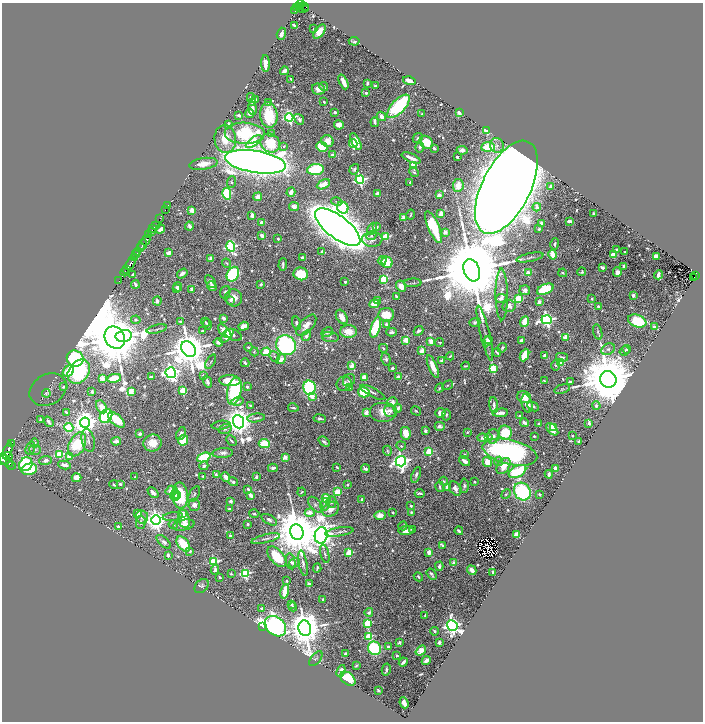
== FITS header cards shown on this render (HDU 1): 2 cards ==
NAXIS1  =                 1402
NAXIS2  =                 1439

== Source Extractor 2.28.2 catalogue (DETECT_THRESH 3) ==
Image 1402 x 1439 px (HDU 1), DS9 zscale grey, zoomed out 1/2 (1 PNG px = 2 x 2 image px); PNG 705 x 724 px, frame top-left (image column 2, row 1438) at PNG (2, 3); each listed source drawn as its Kron ellipse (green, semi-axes under 4 px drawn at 4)
Background 0.533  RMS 0.008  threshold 0.0241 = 3 sigma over >= 5 px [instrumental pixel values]
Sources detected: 970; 56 cannot appear on this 1/2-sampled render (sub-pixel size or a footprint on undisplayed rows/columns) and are neither listed nor drawn; of the other 914, the 500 brightest by FLUX_AUTO listed and drawn (414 fainter detections omitted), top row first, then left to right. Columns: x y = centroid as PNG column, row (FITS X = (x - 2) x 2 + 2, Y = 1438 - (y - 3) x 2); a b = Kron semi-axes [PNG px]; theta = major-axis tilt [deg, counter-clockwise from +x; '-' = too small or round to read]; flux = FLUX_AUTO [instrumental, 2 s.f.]
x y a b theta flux
300 4 5 2 - 360
299 6 2 1 - 130
305 6 2 1 - 5.4
301 7 2 1 - 92
297 8 2 2 - 66
303 8 5 2 - 30
295 11 4 2 - 63
294 25 4 2 - 5.9
313 29 2 2 - 3.5
319 32 8 4 53 22
281 34 6 4 73 12
354 41 5 3 - 5.2
265 64 8 4 -88 21
284 71 4 3 - 14
291 79 4 2 - 3.8
409 81 6 3 -15 25
343 82 8 3 -66 34
367 83 3 2 - 5
375 86 3 2 - 7.2
324 87 4 3 - 3.6
318 89 7 5 -16 14
366 93 2 2 - 7.5
251 98 5 3 - 9.7
256 99 3 2 - 3.7
252 102 3 2 - 2.8
268 102 3 3 - 3.3
324 102 3 2 - 3.3
398 106 15 6 47 220
252 108 7 3 -81 8.6
335 112 4 3 - 4.8
459 112 3 3 - 22
250 113 4 3 - 13
422 114 3 2 - 3
239 115 3 2 - 7.6
269 115 13 8 -83 71
381 116 5 3 - 16
289 117 4 4 - 410
299 119 6 4 -52 5.9
375 122 5 3 - 4.6
228 124 4 3 - 4.3
339 125 5 4 - 13
486 130 3 3 - 87
245 133 20 10 -1 150
271 134 3 2 - 3.9
418 138 5 3 - 3.8
225 139 14 10 -84 40
327 141 6 5 - 17
356 141 9 4 -63 29
254 142 9 3 36 67
426 142 7 6 - 43
270 143 10 9 - 57
353 143 4 3 - 45
497 145 7 6 - 7.3
284 146 4 3 - 3.8
322 147 6 4 -27 56
420 147 5 3 - 4.7
488 147 7 4 6 55
434 148 3 2 - 6.6
462 150 5 4 - 9.2
333 155 4 3 - 13
457 157 3 2 - 6.5
411 158 10 3 -24 18
256 162 31 11 -9 5200
203 164 14 5 9 27
413 166 3 3 - 110
315 169 8 5 7 150
354 169 5 4 - 5.2
414 172 5 4 - 4
360 180 4 4 - 470
231 182 6 4 88 4
410 182 2 2 - 5.4
323 184 7 4 26 20
458 185 6 5 - 22
551 186 3 2 - 8.9
506 187 51 24 63 15000
291 192 5 3 - 10
227 194 6 4 -77 210
378 194 4 4 - 16
439 195 3 2 - 44
258 197 4 4 - 16
337 202 6 3 -12 3
168 205 2 1 - 7
294 206 5 4 - 7.5
343 207 6 5 - 76
537 207 4 2 - 4.8
165 210 3 1 - 9
192 210 3 3 - 48
593 213 3 2 - 2.9
441 214 4 3 - 21
252 215 4 3 - 10
411 215 5 2 - 2.7
160 218 2 1 - 38
404 218 3 3 - 67
569 221 4 2 - 11
261 222 2 2 - 22
541 223 3 2 - 8.5
155 225 3 1 - 71
189 226 4 3 - 7.5
338 227 27 11 -37 8100
377 227 2 2 - 9.7
433 227 17 5 -68 140
153 229 2 1 - 270
160 229 5 3 - 10
372 229 6 3 61 8.9
539 229 3 2 - 3.6
152 231 4 2 - 510
445 232 2 2 - 31
149 235 2 1 - 36
371 235 5 4 - 5.5
262 236 4 3 - 12
386 236 3 3 - 150
278 239 3 2 - 3.4
372 239 10 7 -1 15
146 240 5 2 - 620
143 244 5 2 - 260
555 244 6 3 75 4.7
231 246 5 4 - 420
140 248 3 1 - 220
617 249 3 2 - 4.7
322 251 4 2 - 3.8
137 252 3 1 - 870
625 252 3 2 - 5.7
169 253 3 3 - 18
136 255 2 1 - 63
553 255 5 3 - 33
614 255 4 3 - 39
656 256 3 3 - 19
135 257 3 2 - 33
303 257 3 2 - 5.4
530 257 14 3 12 5.4
211 258 3 3 - 37
382 260 4 4 - 7.2
387 262 6 5 - 48
130 263 7 2 60 750
226 263 5 3 - 2.6
283 264 6 2 87 5.8
624 266 4 3 - 7.7
602 267 4 3 - 7.6
127 269 2 2 - 180
472 270 11 8 -68 58000
125 272 4 2 - 81
582 272 4 4 - 4.2
617 272 5 4 - 15
528 273 3 3 - 53
563 273 4 3 - 3
182 274 6 3 35 12
233 274 8 6 61 210
301 274 7 6 - 79
133 275 3 2 - 3.6
658 275 4 2 - 12
695 275 2 1 - 34
694 278 2 1 - 8.8
384 279 4 3 - 140
119 281 2 1 - 20
210 281 7 4 -60 5.4
345 282 2 2 - 11
413 283 8 3 1 3.3
135 284 4 2 - 8.1
261 284 3 2 - 5.2
212 286 5 4 - 12
401 286 6 5 - 20
178 287 5 3 - 8
176 289 3 2 - 3
192 289 3 3 - 10
545 289 9 5 24 88
525 290 5 5 - 9.3
225 292 6 5 - 5.2
502 294 26 6 -90 19
633 295 3 3 - 7.7
396 296 3 2 - 3.3
233 298 9 8 - 20
501 298 5 3 - 13
518 299 4 3 - 130
592 299 3 3 - 2.7
231 300 4 3 - 8.1
377 300 4 3 - 5.2
157 301 4 3 - 7.5
539 302 3 2 - 31
374 304 5 4 - 39
509 306 6 6 - 16
598 306 3 3 - 3.2
386 315 8 6 5 38
342 317 8 5 -59 16
224 318 3 3 - 7
136 320 4 4 - 3.2
547 320 5 4 - 670
180 321 4 3 - 4.3
637 321 9 6 -21 120
205 322 4 3 - 3.3
475 322 5 4 - 3.8
525 322 6 3 68 71
297 323 7 4 -74 7.4
208 324 5 4 - 4.5
386 324 4 3 - 6.1
306 325 13 6 47 22
244 326 5 3 - 18
376 327 11 4 72 140
655 327 4 2 - 13
157 329 10 2 14 3.8
202 331 3 3 - 3.9
225 331 8 4 -47 36
348 331 8 6 -1 34
418 331 5 3 - 5.3
327 332 6 4 28 5.6
391 332 5 3 - 4.9
598 332 8 3 -75 4
485 333 28 5 -76 10
234 335 8 5 -24 6.5
124 336 8 5 11 600
227 336 9 4 45 28
306 336 6 3 62 7.1
330 337 8 5 -8 4.8
566 337 3 3 - 57
115 338 11 9 -58 27000
406 340 3 3 - 76
488 340 3 2 - 5
522 340 4 3 - 9.4
431 341 4 3 - 15
487 341 5 3 - 6.1
218 342 5 3 - 9.9
440 342 4 4 - 3
286 345 10 9 - 460
248 347 4 2 - 3.3
383 348 4 3 - 2.9
502 348 5 3 - 4
188 349 8 6 -55 9600
608 349 7 5 29 6
627 349 4 3 - 4
422 351 3 3 - 54
624 351 5 4 - 2.9
254 352 4 4 - 2.6
266 352 5 3 - 62
497 352 4 2 - 4.9
524 355 6 4 65 58
274 356 6 4 -47 3.3
450 356 4 2 - 3.1
545 356 4 3 - 8.7
562 357 6 4 -15 4.3
75 359 8 8 - 270
281 359 5 4 - 16
386 359 6 4 -74 5.2
442 361 2 2 - 38
211 362 8 3 59 2.8
561 362 3 3 - 110
245 363 4 3 - 4.7
556 365 5 4 - 4.6
352 366 3 3 - 55
465 366 4 2 - 3.5
433 367 12 4 -67 26
392 368 3 2 - 4.9
493 368 4 3 - 120
68 371 6 5 - 51
79 372 13 10 52 150
171 373 5 5 - 990
203 375 4 4 - 3.8
151 377 4 3 - 6.5
364 377 3 3 - 47
398 377 2 2 - 24
102 378 3 3 - 47
114 378 7 4 11 42
608 379 8 8 - 23000
349 380 7 5 47 4.1
230 381 10 5 -3 44
545 381 4 2 - 4.2
570 381 4 2 - 3.8
207 382 6 3 -70 8.3
344 384 8 7 - 12
447 385 6 3 33 2.9
64 387 3 2 - 4.3
247 387 2 2 - 7.9
309 388 7 6 - 390
349 388 4 3 - 2.6
439 388 5 4 - 3.4
562 389 8 4 15 3.2
48 390 19 15 30 4.1
183 390 3 3 - 87
131 391 3 3 - 74
234 391 14 7 78 170
92 392 2 2 - 13
364 392 6 5 - 66
373 392 14 3 -28 6.9
46 393 4 3 - 3.3
312 396 3 3 - 41
524 397 7 5 -17 35
237 401 6 4 16 8.9
392 402 5 5 - 10
527 403 9 5 -75 28
494 405 8 3 -83 6.9
251 406 3 2 - 4.2
596 406 4 3 - 7.1
101 407 7 4 -55 18
533 407 6 4 -26 5.2
293 408 5 2 - 3.6
398 408 4 3 - 9.1
390 411 6 6 - 7
416 411 5 3 - 3.2
66 412 3 2 - 3.3
384 412 14 10 0 28
366 413 3 2 - 42
440 413 5 4 - 15
500 413 8 3 4 14
446 415 5 3 - 2.9
106 416 7 5 55 250
519 416 3 2 - 4
256 418 9 2 8 4.7
320 418 6 3 -9 5.4
40 420 4 3 - 5.2
116 420 10 5 -40 63
49 422 5 3 - 7
238 422 7 5 -70 4600
85 423 5 5 - 2800
524 423 4 2 - 14
589 423 2 2 - 21
539 424 2 2 - 18
221 425 9 2 8 4.4
440 426 5 4 - 6.7
69 427 4 4 - 170
554 427 4 3 - 18
225 429 7 4 17 4.4
552 429 7 4 -47 32
425 431 4 2 - 8.7
468 432 4 3 - 3.1
406 433 6 5 - 27
505 433 7 6 - 80
140 434 3 3 - 11
181 434 7 4 65 7.3
493 436 7 6 - 12
534 436 2 2 - 3.9
572 436 2 2 - 3.3
483 438 5 3 - 9.1
489 438 4 3 - 7.5
88 440 12 6 -77 7.5
183 440 5 4 - 58
231 440 6 2 -46 3.3
116 441 5 3 - 11
579 441 2 2 - 18
324 442 6 3 -40 5.8
34 443 5 4 - 4.4
152 443 9 8 - 33
11 444 2 1 - 49
77 444 12 8 65 110
264 444 5 4 - 85
401 446 5 4 - 3
30 448 7 4 69 3.9
35 450 6 5 - 4.6
8 451 9 4 71 1500
387 451 5 3 - 2.7
429 452 3 3 - 110
510 452 28 12 -14 530
223 453 10 5 3 8.9
59 454 4 3 - 130
464 455 4 3 - 3.5
8 457 4 2 - 260
69 457 3 3 - 54
204 457 7 4 22 100
285 457 3 3 - 39
3 459 6 3 -88 660
46 460 6 4 8 8.4
6 461 8 4 -41 1100
401 461 5 5 - 1200
465 461 6 3 -37 9.7
499 461 4 4 - 3.6
487 462 5 4 - 30
26 464 7 6 - 170
11 465 4 3 - 110
65 465 6 3 -10 13
204 466 4 3 - 6.3
504 466 9 5 56 25
337 467 3 2 - 2.9
273 468 5 3 - 6.5
29 469 8 5 14 80
365 469 4 2 - 7.4
555 469 4 2 - 12
517 472 9 5 27 110
549 474 4 2 - 5.4
216 475 4 3 - 7.3
416 475 8 4 70 6.4
203 476 3 2 - 3.9
135 477 3 2 - 2.9
226 477 5 3 - 13
256 477 3 3 - 4.7
76 478 5 4 - 21
444 481 4 3 - 3.1
233 482 5 3 - 5.4
474 482 3 2 - 2.9
120 484 2 2 - 6.7
114 485 4 3 - 3.9
347 485 2 2 - 10
464 486 7 4 89 4.8
440 487 5 3 - 3.6
447 487 3 3 - 14
455 488 7 5 -58 14
248 489 3 2 - 4.1
171 491 6 5 - 64
153 492 6 3 -42 14
302 492 4 2 - 3
337 492 3 3 - 77
522 492 9 8 - 300
420 493 5 2 - 4.8
194 494 8 5 62 4.6
506 494 5 3 - 2.7
539 494 3 2 - 3
175 495 5 4 - 32
177 495 3 2 - 15
180 495 13 7 -85 130
251 495 4 3 - 17
326 498 5 4 - 64
362 500 4 2 - 8.1
230 501 3 2 - 10
331 502 6 5 - 6.7
325 504 6 4 76 8.3
194 505 6 6 - 13
315 505 9 5 -48 5.9
411 506 2 2 - 3.7
229 509 3 2 - 4.4
331 509 9 7 32 20
393 512 3 2 - 2.6
411 512 4 3 - 2.7
138 513 4 3 - 10
182 513 4 4 - 13
310 513 5 4 - 21
254 514 5 3 - 3.5
380 515 6 4 2 17
142 517 7 6 - 6.9
173 517 10 2 8 2.8
184 519 9 5 -78 39
156 520 5 5 - 1700
269 520 8 4 -30 7
141 522 7 5 86 5.8
173 524 5 4 - 3.3
248 524 3 2 - 4
184 525 11 5 11 17
118 526 2 2 - 12
403 526 4 3 - 3.8
412 529 4 2 - 5.6
406 531 7 4 2 13
459 531 4 2 - 5.9
297 532 8 6 -70 15000
339 532 14 3 9 4.5
321 535 8 6 80 3400
517 535 4 4 - 44
230 536 2 2 - 26
266 539 14 4 14 7.4
164 542 9 4 -43 6.1
183 544 9 5 -52 78
442 546 2 2 - 2.9
190 551 4 3 - 3.6
429 552 3 3 - 20
349 553 3 3 - 78
325 554 9 3 -75 3.9
168 555 3 3 - 7.1
277 557 12 6 -48 90
291 561 8 4 -79 6.6
214 562 4 3 - 200
294 563 5 4 - 7.7
303 563 13 3 -79 6.5
454 563 3 2 - 38
439 566 4 3 - 8.5
317 568 5 2 - 4
215 570 5 3 - 5.1
472 570 5 3 - 19
493 572 3 2 - 6.4
245 573 4 4 - 250
231 574 2 2 - 3
432 574 6 3 -56 4.4
219 577 3 2 - 3.2
418 577 5 2 - 4.4
286 581 2 2 - 3.8
309 584 4 3 - 7.7
202 586 8 6 44 4.4
285 591 7 3 79 43
323 599 3 2 - 4.1
291 604 4 3 - 5.7
293 607 4 3 - 4.2
262 608 3 3 - 3.6
369 612 4 4 - 5.2
425 615 3 2 - 2.8
367 623 4 3 - 150
452 625 6 5 - 1200
262 626 3 2 - 1100
275 626 12 9 -40 700
305 628 8 6 -82 7200
434 631 4 3 - 3.9
369 636 4 3 - 140
399 642 3 2 - 4.7
439 642 3 2 - 13
388 647 4 3 - 4.8
374 648 7 6 - 170
421 651 6 4 38 23
345 653 4 3 - 5.2
397 655 2 2 - 4.5
316 659 9 5 51 3.5
426 660 5 3 - 10
403 662 5 2 - 10
356 665 3 2 - 3.3
386 670 6 2 77 4.1
341 671 6 3 69 10
348 679 8 5 -39 140
378 690 3 3 - 3.3
404 703 6 3 -66 14
At the frame edge (FLAGS 8, measured only in part): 1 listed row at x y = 3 459
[414 fainter detections neither listed nor drawn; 56 sub-pixel or undisplayed-footprint detections neither listed nor drawn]